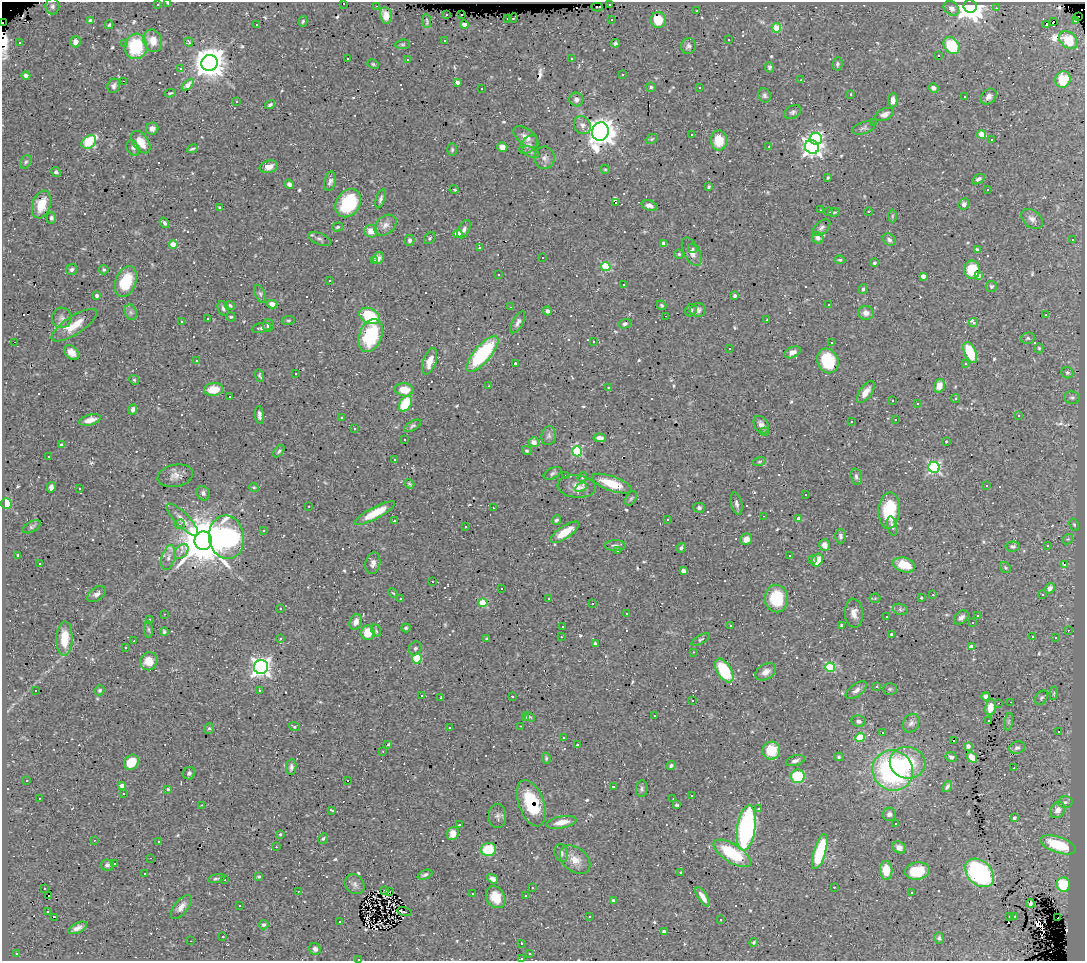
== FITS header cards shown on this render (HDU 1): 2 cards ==
NAXIS1  =                 1083
NAXIS2  =                  959

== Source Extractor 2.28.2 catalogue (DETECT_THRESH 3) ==
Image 1083 x 959 px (HDU 1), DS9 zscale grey, 1 PNG px = 1 image px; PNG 1087 x 963 px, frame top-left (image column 1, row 959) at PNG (2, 2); each listed source drawn as its Kron ellipse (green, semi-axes under 4 px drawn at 4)
Background 0.608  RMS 0.026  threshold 0.0766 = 3 sigma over >= 5 px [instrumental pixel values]
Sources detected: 704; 7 with non-positive FLUX_AUTO (blend fragments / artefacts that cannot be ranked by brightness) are neither listed nor drawn; of the other 697, the 500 brightest by FLUX_AUTO listed and drawn (197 fainter detections omitted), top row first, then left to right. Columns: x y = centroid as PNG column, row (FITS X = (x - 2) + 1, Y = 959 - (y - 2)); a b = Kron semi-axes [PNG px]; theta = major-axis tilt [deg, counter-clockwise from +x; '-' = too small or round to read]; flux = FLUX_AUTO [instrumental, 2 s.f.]
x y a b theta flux
168 3 3 2 - 12
343 3 3 3 - 75
609 4 3 3 - 47
157 5 3 3 - 10
52 6 8 7 - 5
376 6 3 2 - 7.2
970 6 7 6 - 2100
597 7 5 2 - 8.4
951 8 8 6 -41 8.3
996 8 3 2 - 11
697 11 3 2 - 8.3
447 14 3 3 - 9.1
462 14 3 2 - 7.3
386 15 8 5 -79 12
1079 17 2 2 - 3.8
508 18 3 3 - 17
513 18 4 3 - 14
611 20 3 3 - 6.1
658 20 8 7 - 35
1076 20 3 3 - 34
91 21 4 3 - 9.3
303 21 5 4 - 2.4
427 21 7 2 -85 3.2
1054 22 3 3 - 2500
2 23 2 2 - 120
1046 24 3 3 - 230
109 25 4 3 - 2.3
256 25 3 3 - 16
464 25 4 4 - 7.3
776 28 4 4 - 49
729 39 3 3 - 33
444 40 3 3 - 13
1068 40 10 7 -44 28
153 41 11 9 -70 20
19 42 3 3 - 9.9
75 42 6 5 - 8.9
189 42 5 4 - 2.3
124 43 3 3 - 4.1
615 43 4 4 - 3.7
403 44 7 4 5 2.9
136 46 13 11 88 98
688 46 8 7 - 5.1
952 46 9 7 -51 76
939 56 3 3 - 44
347 58 3 3 - 5.6
571 58 3 3 - 8.6
407 60 3 3 - 3.2
210 63 8 8 - 3100
373 64 6 4 -28 2.7
837 64 6 5 - 3.3
769 67 5 4 - 3.7
181 69 3 3 - 6.3
26 75 4 4 - 5.4
623 75 3 2 - 2.2
801 80 3 2 - 3.5
1063 80 8 7 - 55
123 81 3 2 - 51
457 82 4 3 - 8.8
188 85 7 4 40 11
114 86 7 6 - 5.3
651 87 5 4 - 2.8
699 88 3 3 - 3.9
933 88 5 4 - 6.6
482 89 3 3 - 4.3
170 93 5 3 - 2.5
851 94 3 2 - 2.3
765 95 7 6 - 4.8
965 96 3 3 - 5.2
989 97 9 6 47 8.9
576 100 7 6 - 7.8
893 100 7 4 88 8.3
236 101 3 3 - 17
270 105 5 3 - 3.2
793 112 9 6 29 4.7
885 114 10 5 23 7.1
874 122 3 3 - 38
582 125 9 8 - 8.8
152 128 6 6 - 8.2
864 128 12 6 18 4.8
600 132 9 8 - 2000
981 134 4 4 - 46
691 135 3 3 - 6.5
526 137 14 8 -37 9.9
652 139 6 4 22 2.5
816 139 6 6 - 190
719 140 10 8 -87 30
992 140 3 3 - 49
89 142 8 6 42 100
141 142 13 7 -55 26
528 145 11 6 47 6.9
769 146 3 3 - 3.4
502 147 5 5 - 16
812 147 7 6 - 870
133 148 8 6 -60 4.4
192 149 5 2 - 2.7
452 150 6 5 - 3
530 152 9 5 -26 4.1
544 158 11 10 - 9.4
26 162 7 5 60 3.3
269 167 9 6 13 13
605 169 5 4 - 2.2
56 172 5 4 - 4.2
828 177 4 3 - 2.7
978 179 7 4 31 4.6
330 181 10 5 77 7.1
289 184 5 4 - 6.7
709 187 4 3 - 2.7
454 189 4 3 - 4.3
988 190 3 3 - 61
381 199 10 4 72 5.2
615 202 3 3 - 1500
348 203 15 11 56 120
964 204 6 5 - 5.9
41 205 14 9 72 39
649 205 8 5 -16 8.3
220 208 4 3 - 3.2
820 210 3 2 - 3.2
868 211 4 2 - 2.2
829 212 3 3 - 51
834 212 6 4 9 2.4
892 216 6 4 88 2.6
51 218 5 5 - 4.5
1032 219 12 8 -38 9.7
164 223 5 3 - 4.2
385 225 12 9 39 12
338 227 5 4 - 2.5
821 228 10 6 41 5.7
464 229 10 5 63 5.6
371 231 6 6 - 19
458 234 4 4 - 36
430 238 6 5 - 2.7
818 238 6 5 - 7.2
320 239 12 5 -21 4.9
1073 239 3 3 - 14
410 240 5 5 - 4.9
889 240 7 5 -45 5.9
173 244 4 4 - 32
664 244 4 4 - 9.3
480 248 3 3 - 2.5
692 248 5 3 - 3.7
977 250 4 4 - 4.7
692 252 15 7 -63 11
679 254 4 4 - 2.2
542 257 3 3 - 650
378 258 6 5 - 7.1
840 260 5 3 - 3.1
375 261 3 3 - 8.6
874 263 4 3 - 2.7
606 266 5 4 - 82
72 270 6 5 - 4
104 270 5 5 - 2.6
972 270 9 8 - 51
499 275 3 2 - 3
979 275 4 4 - 13
923 276 4 3 - 13
330 280 3 3 - 38
126 282 16 10 69 63
624 284 3 2 - 4.3
991 286 6 5 - 3.7
863 289 5 3 - 3
260 294 9 5 -65 4.7
97 295 4 3 - 3.6
735 296 4 3 - 4.5
272 304 5 4 - 11
661 305 5 4 - 2.6
829 305 3 3 - 14
230 306 5 4 - 3.6
510 307 3 2 - 2.3
223 308 8 5 -68 4.6
691 310 6 5 - 4.3
698 310 8 7 - 5.5
547 311 4 4 - 6.9
131 312 8 6 -69 5.3
866 313 8 7 - 8.7
1046 315 3 2 - 2.3
369 316 11 7 -27 85
665 316 2 2 - 3.9
231 317 5 4 - 2.7
62 318 10 10 - 9.2
208 319 3 3 - 37
288 320 6 3 8 2.2
767 320 3 3 - 14
181 321 4 4 - 2.4
518 322 12 5 61 6.8
973 322 5 3 - 66
625 324 6 4 14 3.8
74 325 26 9 33 35
268 325 6 5 - 4.7
261 328 10 5 13 5.6
370 335 17 11 69 110
1028 338 7 5 14 3.6
14 342 3 2 - 45
594 342 3 2 - 2.5
831 343 3 3 - 37
729 348 3 3 - 44
1039 348 5 4 - 2.3
71 352 8 6 -43 14
793 352 8 5 23 11
970 352 11 5 -67 73
482 354 22 8 49 180
196 361 3 3 - 3.5
430 361 14 6 71 18
828 361 13 10 -67 78
515 363 3 3 - 22
965 364 4 4 - 2.4
1067 373 6 5 - 3.9
296 374 3 3 - 23
260 376 6 3 -73 2.7
134 380 5 4 - 2.7
489 386 3 2 - 2.3
939 386 7 5 73 18
608 387 3 3 - 6.2
214 389 9 6 6 35
404 390 9 6 -8 29
866 392 13 6 54 15
229 397 3 3 - 94
1072 397 8 6 -8 4.4
955 399 4 4 - 2.6
893 401 3 3 - 12
405 404 8 5 60 57
917 404 3 3 - 18
133 409 5 4 - 6
259 415 9 4 -84 6.5
1018 416 3 3 - 3.2
341 417 3 3 - 2.5
90 420 11 5 16 14
896 420 3 3 - 7.5
851 422 3 3 - 3.7
761 425 9 6 -55 8.5
412 426 9 4 32 3.8
354 429 3 3 - 16
764 432 5 4 - 3.1
549 436 9 7 79 6.1
600 438 6 4 -2 7.2
405 440 3 3 - 6
946 441 3 3 - 23
534 442 5 4 - 13
62 445 4 3 - 8.1
279 451 7 4 51 3.9
527 451 5 4 - 2.8
577 451 5 5 - 130
49 456 3 2 - 6.3
394 459 3 3 - 55
759 462 6 4 17 2.4
934 467 5 5 - 270
553 473 9 5 27 4.1
565 475 3 3 - 23
175 476 18 11 11 15
582 477 5 4 - 2.4
856 477 8 5 -76 4.7
409 484 5 3 - 2.7
612 484 21 7 -19 44
576 486 19 11 -6 18
987 486 3 3 - 200
51 487 5 4 - 7.7
254 487 5 4 - 2.3
581 487 6 4 29 4.6
79 488 3 3 - 2.7
203 493 7 6 - 5.2
806 494 3 3 - 5.7
631 498 8 5 62 3.3
6 503 5 5 - 38
736 504 11 5 -77 6
309 506 3 2 - 2.8
493 508 3 2 - 5.3
699 508 5 5 - 3.8
889 510 18 10 87 76
375 513 22 5 28 45
763 516 3 2 - 17
799 519 4 4 - 16
182 520 21 6 -46 13
556 520 5 4 - 3.1
667 520 3 3 - 9.7
394 521 3 2 - 4
180 524 5 5 - 3.8
1074 525 6 4 -62 3
892 526 10 5 -77 5.8
32 527 10 5 29 3.9
466 527 3 3 - 6.2
263 530 3 3 - 3.9
565 532 17 6 34 33
840 536 7 5 90 4.6
227 537 22 17 -82 320
746 539 6 5 - 12
1068 539 6 4 41 2.7
203 541 9 9 - 8800
825 545 6 5 - 9.1
615 546 10 5 1 5
1013 546 7 5 5 5.1
1048 546 3 2 - 2.8
681 548 5 4 - 3.8
181 551 9 6 46 7.6
617 551 3 3 - 3.2
18 555 3 3 - 2.7
789 556 3 3 - 6.8
168 557 13 6 75 8.8
812 559 3 3 - 3.3
817 560 7 5 61 30
40 563 3 2 - 2.6
373 563 11 7 77 7.8
904 565 11 7 -16 39
1064 565 3 3 - 85
1005 568 6 5 - 2.7
683 571 4 4 - 11
433 582 3 3 - 280
1050 588 5 4 - 9.2
501 589 3 3 - 71
393 593 5 4 - 2.3
97 594 10 6 37 7.7
933 595 3 2 - 9.9
1042 595 3 3 - 2.2
549 598 3 3 - 5.1
777 598 14 11 -88 73
875 598 5 5 - 2.6
921 598 3 3 - 58
400 599 3 3 - 6.4
483 603 4 4 - 62
593 603 3 3 - 96
280 608 3 2 - 3.8
900 609 8 5 -19 3.9
626 613 3 3 - 3.6
854 613 14 9 -85 13
164 614 3 2 - 3.3
978 615 3 3 - 83
886 616 3 3 - 4.6
961 617 8 5 41 6.7
150 620 3 3 - 6.7
356 622 8 6 68 12
972 623 3 3 - 120
842 625 3 3 - 3.4
562 626 3 3 - 6
730 626 3 3 - 5
406 628 4 4 - 2.4
148 629 8 4 -89 3
1068 630 3 2 - 9.3
376 631 6 4 -67 2.6
164 632 4 4 - 3
368 633 7 6 - 38
891 634 3 3 - 2.5
561 637 3 2 - 5
1032 637 3 3 - 9.5
64 638 17 8 89 41
280 638 3 3 - 3.7
1055 638 3 3 - 7.3
487 639 4 3 - 2.7
701 639 10 4 29 3.2
134 641 3 2 - 18
595 643 4 3 - 2.6
126 647 3 3 - 3.2
971 647 4 3 - 15
415 648 7 6 - 4
693 652 3 2 - 3.2
417 659 5 5 - 88
149 661 9 8 - 31
261 667 7 7 - 850
830 667 5 4 - 100
724 671 13 7 -58 86
766 672 11 7 31 12
877 686 3 3 - 5
890 689 7 6 - 3.1
35 690 3 3 - 55
100 690 5 4 - 2.9
259 690 3 3 - 6.1
856 690 12 6 37 8.5
1054 693 6 4 83 2.6
422 696 3 3 - 350
512 696 3 3 - 13
986 696 4 4 - 5.7
441 698 3 2 - 2.7
1041 698 8 5 55 3.3
693 700 3 2 - 3.2
1011 702 2 2 - 5.8
998 703 3 2 - 2.2
990 707 8 5 81 13
655 715 3 3 - 220
529 717 6 4 -28 2.9
526 718 4 3 - 4.6
858 721 7 5 -10 5.9
989 721 3 3 - 2.7
1009 722 9 4 81 3.8
911 723 10 7 57 6.6
521 726 3 2 - 4.5
294 727 6 4 -22 2.5
209 728 5 5 - 3.1
449 728 3 3 - 5
1059 732 3 3 - 13
882 733 3 3 - 52
563 737 3 3 - 4.4
860 737 5 4 - 71
954 740 3 3 - 14
388 745 4 3 - 6.1
577 745 3 3 - 17
968 746 4 4 - 4.8
1017 748 8 6 15 5
771 750 9 8 - 53
383 751 3 2 - 3.2
839 757 5 4 - 3.1
951 757 6 5 - 5.4
972 757 6 4 -52 18
546 758 6 4 -82 2.6
795 761 10 5 16 6.1
131 762 8 7 - 35
908 763 18 16 -13 71
671 766 5 4 - 4.1
291 767 8 5 83 5.1
1014 768 3 2 - 2.4
893 770 21 20 - 370
189 773 6 6 - 4.4
798 776 7 7 - 77
27 780 3 2 - 2.5
347 781 3 3 - 78
122 786 4 4 - 20
613 786 3 3 - 89
947 787 6 3 54 4.2
168 789 3 3 - 3.2
642 789 8 5 84 4.1
123 793 3 3 - 48
692 796 3 3 - 100
39 798 3 2 - 4.2
673 799 3 2 - 2.7
1065 802 7 6 - 4.4
531 803 24 12 -70 72
202 805 3 2 - 3.9
677 805 4 3 - 2.6
759 809 3 3 - 21
332 810 4 2 - 2.5
1058 810 8 7 - 12
889 814 6 6 - 6.2
497 816 12 8 -90 7.5
1014 818 4 3 - 3
561 822 15 6 11 20
896 824 3 3 - 12
459 825 3 3 - 8.9
746 828 23 9 82 400
280 834 3 3 - 4.4
453 834 7 5 68 20
323 839 6 4 48 2.9
94 840 3 3 - 16
159 842 3 3 - 9.9
1058 845 18 8 -19 75
276 847 3 2 - 8.1
899 847 7 5 -30 11
488 849 7 6 - 55
820 852 18 6 74 100
561 853 9 6 -78 6.9
732 853 21 9 -32 86
151 858 3 2 - 6.6
575 860 17 12 -39 21
114 863 3 3 - 1400
107 865 7 5 -6 5
886 870 9 6 -87 31
917 871 12 8 10 49
681 872 3 3 - 11
979 873 16 11 -44 290
144 874 3 3 - 2.9
425 875 8 4 22 4.1
259 876 4 3 - 2.4
216 879 8 3 11 3.6
493 879 6 4 -35 8.2
225 880 3 3 - 11
355 884 11 9 -44 8.1
1063 885 7 6 - 69
834 887 3 2 - 4.5
44 888 3 3 - 4.8
532 888 3 2 - 3.6
298 891 3 2 - 6.8
385 891 3 3 - 2.3
390 892 3 2 - 3
911 893 3 3 - 4.2
472 894 3 2 - 16
49 896 3 2 - 9.6
526 896 3 2 - 17
496 897 11 9 -59 32
703 897 11 4 -57 13
613 901 4 3 - 6.1
1031 903 4 3 - 4.2
240 906 3 3 - 140
181 907 14 6 53 11
47 911 3 3 - 15
404 912 7 2 -14 8
589 916 3 3 - 3.4
1010 916 3 3 - 23
1014 916 3 2 - 3.5
54 917 3 2 - 200
1058 918 2 2 - 23
721 919 3 3 - 11
340 922 3 3 - 8
264 925 5 4 - 3.3
78 928 10 5 26 8.2
664 932 4 3 - 6.1
223 937 3 3 - 14
939 938 6 5 - 3.3
191 941 3 2 - 3.9
754 942 4 4 - 3.1
521 944 3 3 - 3.2
315 949 6 5 - 6.1
16 953 3 3 - 12
530 954 3 3 - 6.4
521 958 3 3 - 5.9
359 959 3 2 - 23
At the frame edge (FLAGS 8, measured only in part): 5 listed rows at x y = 168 3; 343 3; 2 23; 521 958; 359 959
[197 fainter detections neither listed nor drawn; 7 non-positive-flux detections neither listed nor drawn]